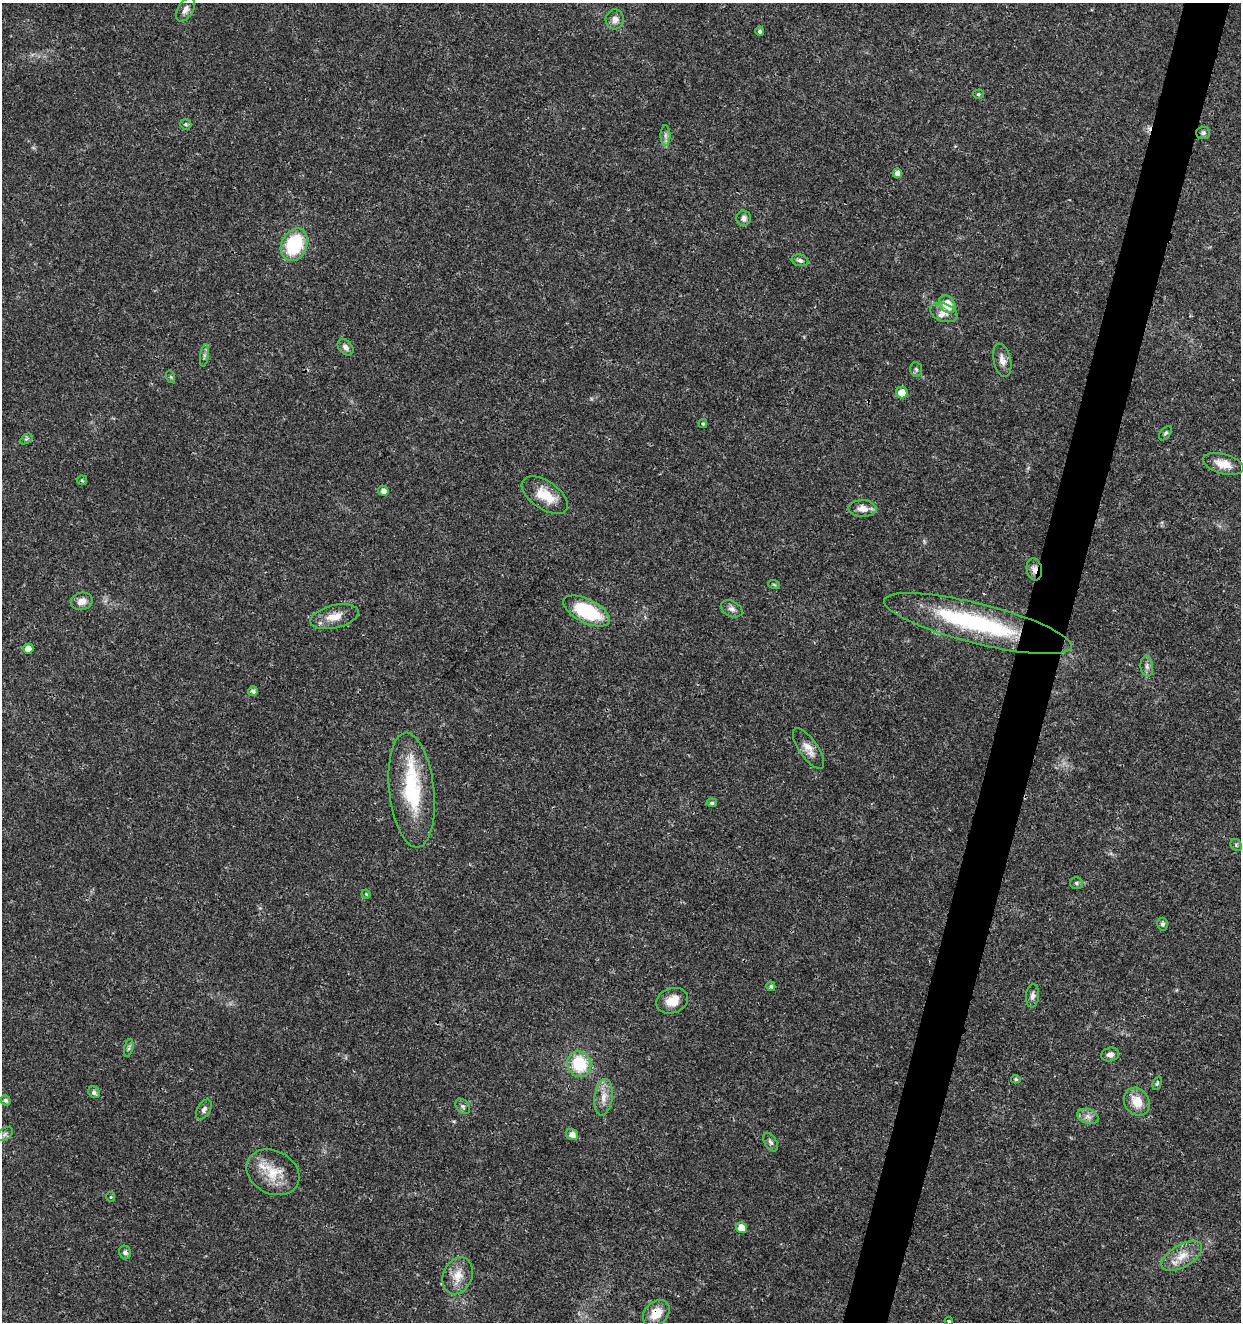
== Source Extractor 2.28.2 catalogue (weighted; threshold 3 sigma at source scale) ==
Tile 10 of 4 x 4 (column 2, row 3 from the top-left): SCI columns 1524-2762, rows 1326-2645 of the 5462 x 5297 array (HDU 1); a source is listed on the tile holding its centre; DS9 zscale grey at full resolution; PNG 1243 x 1324 px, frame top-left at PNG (2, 3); each listed source drawn as its Kron ellipse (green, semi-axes under 4 px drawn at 4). Shown black and unused: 4% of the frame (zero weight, under 3 of 4 exposures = <1% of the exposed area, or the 3 px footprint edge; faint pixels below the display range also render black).
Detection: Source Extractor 2.28.2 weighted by HDU 2 'WHT'; one run over the whole footprint, this tile lists its part. Background 0.0178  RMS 0.0021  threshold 0.00932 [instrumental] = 3 sigma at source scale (4.5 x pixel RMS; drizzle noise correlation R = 1.50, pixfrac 1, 0.0396/0.0396 arcsec/px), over >= 5 px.
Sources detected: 75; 1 inside a brighter object's white glare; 1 cosmic-ray / hot-pixel residue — neither listed nor drawn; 3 inside a brighter listed object's ellipse — not listed separately; the other 70 listed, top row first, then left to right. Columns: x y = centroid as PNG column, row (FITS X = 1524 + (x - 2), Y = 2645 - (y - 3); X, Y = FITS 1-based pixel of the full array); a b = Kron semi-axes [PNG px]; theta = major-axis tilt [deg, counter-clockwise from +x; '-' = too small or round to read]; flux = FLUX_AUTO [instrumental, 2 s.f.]
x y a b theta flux
185 9 13 7 57 1.1
615 19 10 9 - 1.3
760 31 5 4 - 0.43
978 94 5 4 - 0.32
186 124 6 5 - 0.35
1203 133 7 6 - 0.68
665 135 10 5 -90 0.73
897 173 5 4 - 1.1
744 218 7 7 - 0.96
294 245 17 12 66 13
800 260 8 5 -15 0.58
947 304 9 7 -51 4
944 312 14 9 -20 1.5
346 347 9 6 -46 0.86
204 356 11 4 81 0.55
1002 360 17 8 -76 1.6
916 369 7 6 - 0.46
171 377 6 4 -72 0.27
902 393 6 5 - 2.5
703 424 4 3 - 0.27
1165 433 8 5 52 0.41
26 439 7 4 33 0.38
1223 464 21 10 -15 3.1
82 480 5 5 - 0.25
383 491 5 5 - 1
545 495 26 14 -34 4.8
862 508 14 8 -2 1.9
1034 569 11 7 -81 1.2
774 584 6 3 -20 0.24
82 601 11 8 14 1.5
732 609 11 7 -27 0.89
587 611 25 11 -27 14
334 617 24 11 13 3.2
978 624 96 20 -14 29
28 649 5 5 - 1.5
1147 666 10 6 -83 0.75
253 691 5 4 - 0.71
809 749 24 9 -55 2.1
412 790 58 22 -84 16
712 803 5 4 - 0.49
1236 845 6 5 - 0.32
1076 883 6 6 - 0.51
366 894 4 4 - 0.26
1163 924 6 5 - 0.49
771 986 5 4 - 0.44
1032 996 11 6 84 0.93
672 1001 16 12 19 3
129 1048 9 4 77 0.43
1110 1054 9 7 13 0.97
579 1064 13 12 - 9.3
1016 1079 5 4 - 0.31
1157 1083 7 4 69 0.32
94 1092 6 5 - 0.64
604 1097 18 9 83 2.2
6 1100 5 4 - 0.52
1137 1102 15 12 -57 3.6
463 1106 9 6 -49 0.59
204 1109 11 6 59 0.73
1088 1116 11 7 -20 1.1
5 1134 9 5 37 0.59
572 1134 6 5 - 1.4
771 1142 10 6 -57 0.64
273 1172 27 21 -27 5.7
111 1197 5 4 - 0.23
742 1228 5 5 - 2.7
125 1252 7 6 - 0.79
1182 1256 22 11 31 3.2
458 1276 19 14 67 3.1
656 1313 15 11 44 3.8
949 1321 4 3 - 0.32
Overlapping masked pixels (flux is a lower limit): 4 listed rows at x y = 1203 133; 1034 569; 978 624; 656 1313